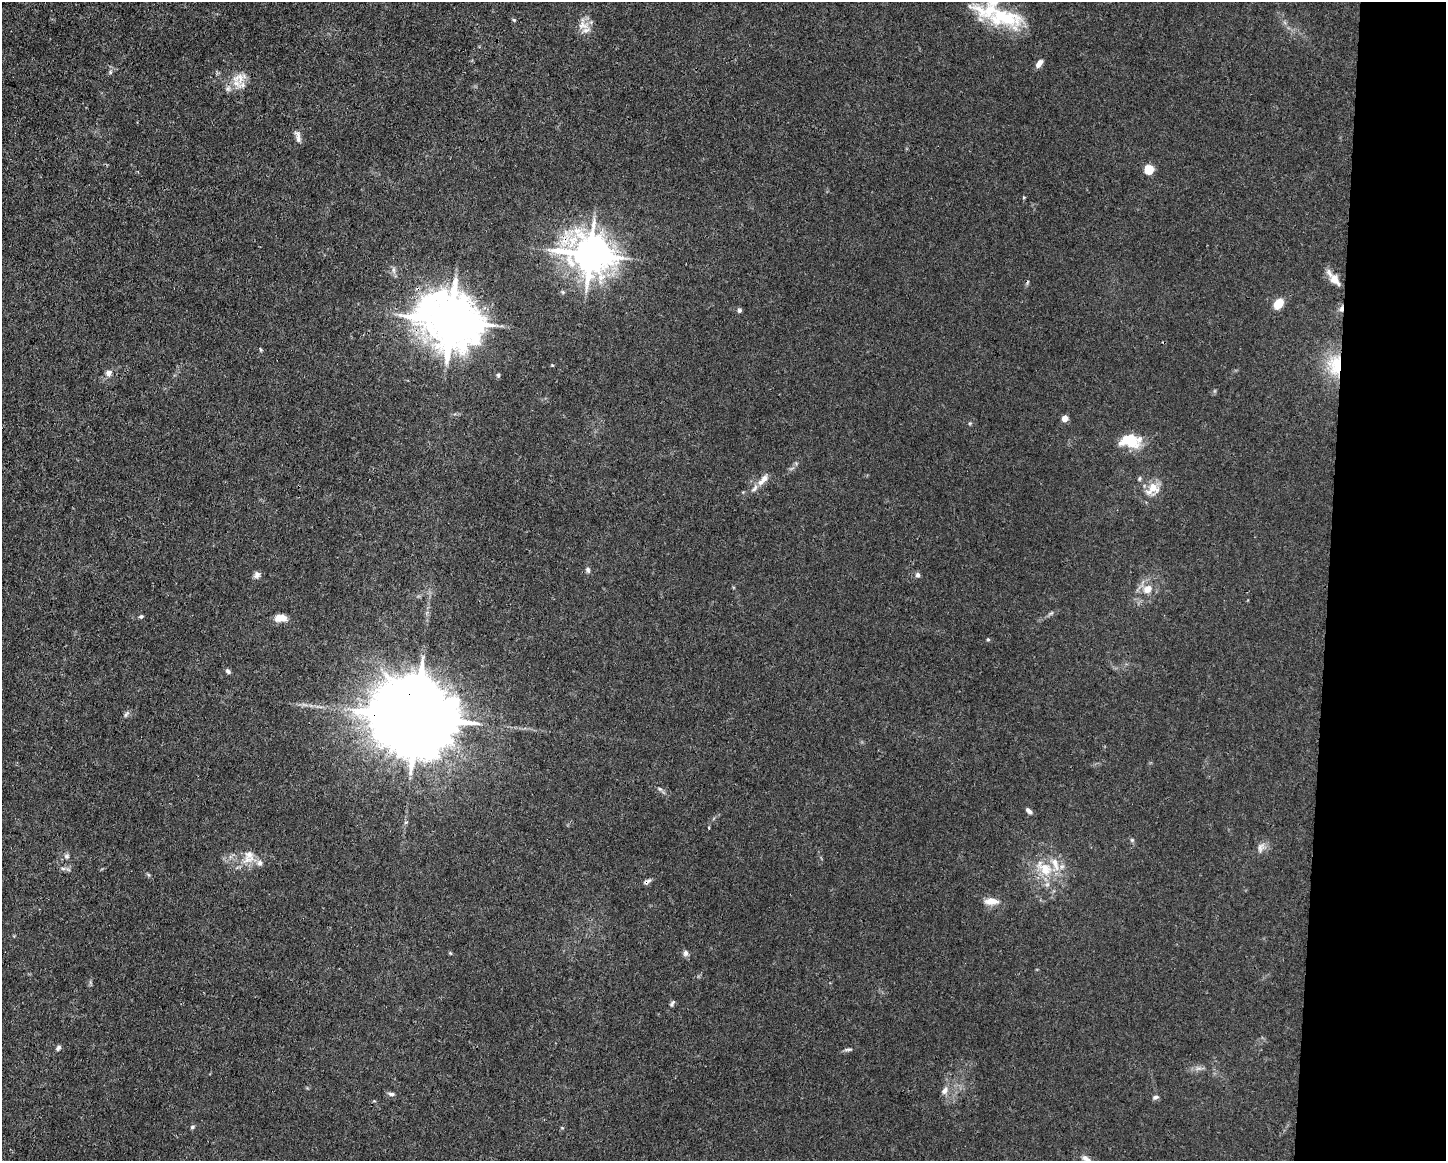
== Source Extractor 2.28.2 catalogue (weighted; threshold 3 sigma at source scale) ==
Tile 9 of 3 x 4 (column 3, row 3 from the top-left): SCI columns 3000-4443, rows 1161-2319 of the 4666 x 4638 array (HDU 1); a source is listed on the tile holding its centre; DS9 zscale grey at full resolution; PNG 1448 x 1163 px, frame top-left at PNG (2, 2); no overlay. Shown black and unused: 8% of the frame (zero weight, under 3 of 4 exposures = <1% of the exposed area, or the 3 px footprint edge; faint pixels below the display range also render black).
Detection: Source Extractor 2.28.2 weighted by HDU 2 'WHT'; one run over the whole footprint, this tile lists its part. Background 0.0158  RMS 0.0025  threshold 0.011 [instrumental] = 3 sigma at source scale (4.5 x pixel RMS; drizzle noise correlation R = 1.50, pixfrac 1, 0.05/0.05 arcsec/px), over >= 5 px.
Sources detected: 64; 1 inside a brighter object's white glare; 1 cosmic-ray / hot-pixel residue — not listed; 5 inside a brighter listed object's ellipse — not listed separately; the other 57 listed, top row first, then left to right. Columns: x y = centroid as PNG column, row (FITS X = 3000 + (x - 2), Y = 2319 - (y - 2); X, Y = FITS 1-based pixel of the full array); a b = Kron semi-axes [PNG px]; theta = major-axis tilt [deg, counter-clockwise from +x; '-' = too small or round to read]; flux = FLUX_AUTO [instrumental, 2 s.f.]
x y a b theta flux
1004 17 66 17 -16 17
514 20 6 4 -42 0.3
583 24 19 12 -83 2.9
1039 63 9 5 55 1.7
110 72 6 4 89 0.4
238 78 17 16 - 3.9
298 136 17 6 -78 1.1
1149 169 5 5 - 14
1024 197 5 3 - 0.21
590 254 12 11 - 670
394 270 11 4 -85 0.74
1335 279 17 9 -53 3.1
563 292 5 5 - 0.36
1278 304 9 6 58 5.4
1341 309 8 5 79 0.95
739 310 6 6 - 0.49
451 320 17 14 -26 1500
261 350 6 3 -71 0.25
552 365 3 3 - 0.23
1335 365 30 19 89 10
108 373 8 7 - 1.1
498 375 6 5 - 0.4
1065 418 6 6 - 1.5
1132 442 20 15 -86 4.8
763 479 19 7 47 2.1
1139 479 7 3 71 0.32
1153 488 18 13 39 3.7
588 570 7 6 - 0.61
257 575 9 8 - 0.93
918 575 7 6 - 0.65
1147 589 10 9 - 2.7
141 616 5 4 - 0.4
280 618 14 8 3 2.5
988 639 5 4 - 0.29
228 671 6 5 - 0.6
126 714 10 4 63 0.57
416 717 26 18 -13 5600
660 789 7 4 -44 0.46
1029 811 8 5 -46 0.84
709 828 3 2 - 0.21
1132 840 5 5 - 0.35
1261 847 15 8 63 1.5
249 854 18 12 -59 2.9
67 856 8 7 - 0.64
1045 868 28 16 -41 7.3
647 882 11 5 27 0.75
991 901 19 9 -1 2.5
450 953 5 4 - 0.25
685 953 8 6 80 0.82
672 1003 12 4 63 0.53
58 1048 8 5 47 0.59
848 1049 11 4 7 0.54
944 1091 11 7 51 1.2
391 1094 9 5 -10 0.65
1155 1097 8 5 15 0.6
192 1127 6 5 - 0.43
1086 1159 12 6 -30 1
Overlapping masked pixels (flux is a lower limit): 7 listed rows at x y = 238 78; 590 254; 1341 309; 451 320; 1335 365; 416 717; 647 882
Isophote crosses this tile's border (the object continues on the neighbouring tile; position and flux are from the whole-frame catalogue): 1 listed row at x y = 1086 1159